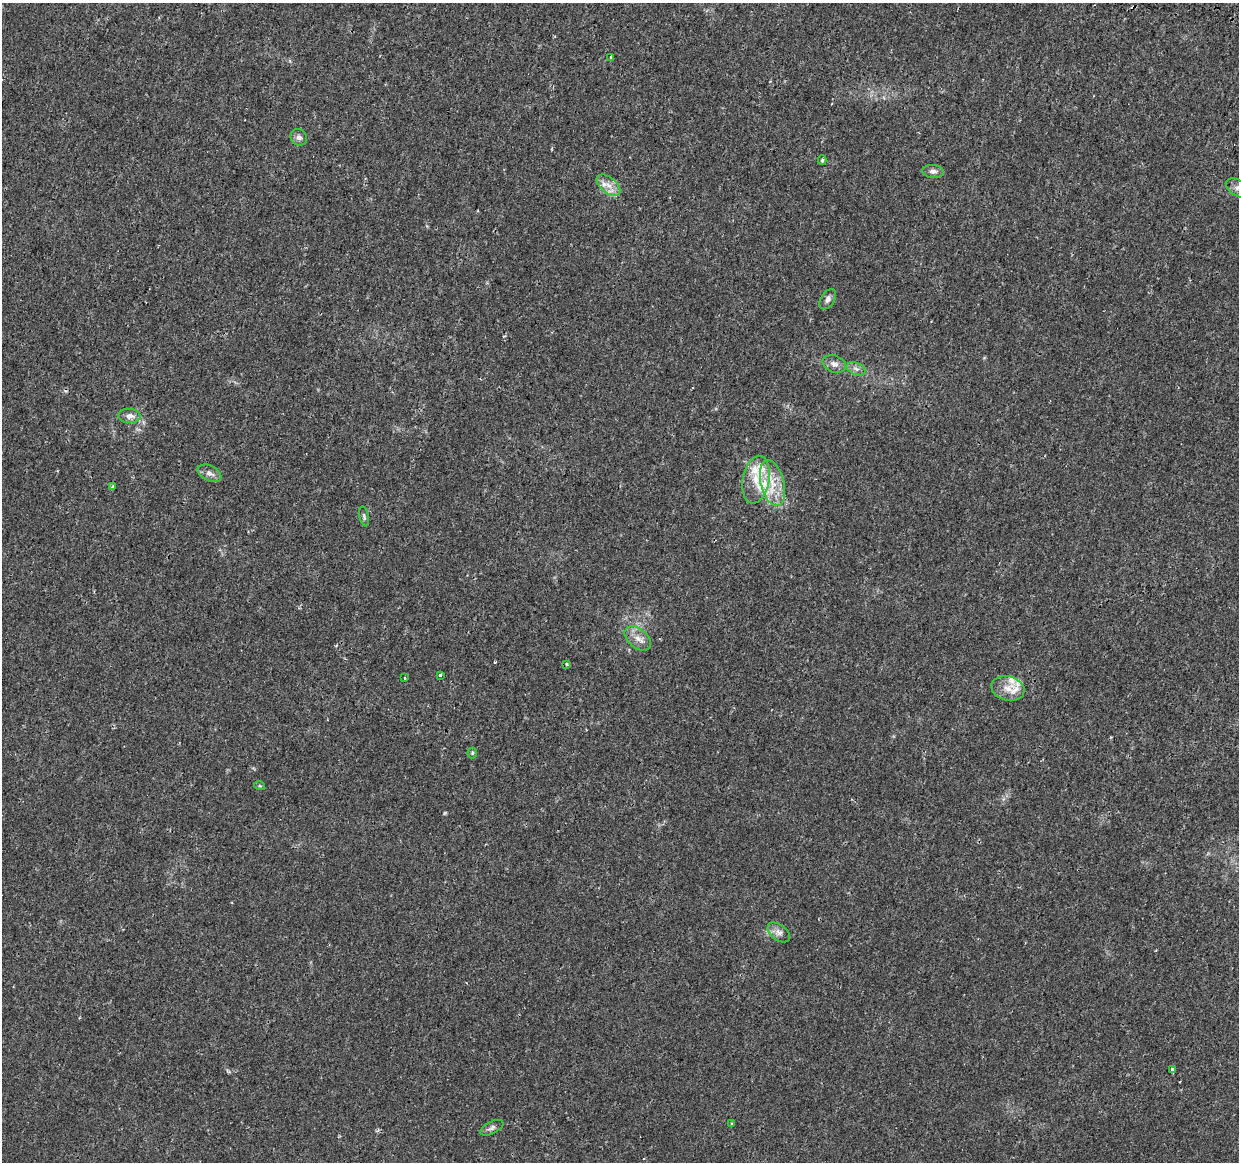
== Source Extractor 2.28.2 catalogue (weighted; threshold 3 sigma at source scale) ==
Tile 10 of 4 x 4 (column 2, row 3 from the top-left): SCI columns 1275-2511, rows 1429-2588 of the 5030 x 5235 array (HDU 1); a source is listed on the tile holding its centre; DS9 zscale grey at full resolution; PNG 1241 x 1164 px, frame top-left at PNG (2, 3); each listed source drawn as its Kron ellipse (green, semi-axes under 4 px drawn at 4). Shown black and unused: <1% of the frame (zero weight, under 2 of 3 exposures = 3% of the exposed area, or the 3 px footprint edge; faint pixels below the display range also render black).
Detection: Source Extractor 2.28.2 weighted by HDU 2 'WHT'; one run over the whole footprint, this tile lists its part. Background 0.00621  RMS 0.0021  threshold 0.00931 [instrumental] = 3 sigma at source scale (4.5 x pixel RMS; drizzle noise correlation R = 1.50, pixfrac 1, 0.0396/0.0396 arcsec/px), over >= 5 px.
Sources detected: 35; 3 cosmic-ray / hot-pixel residue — neither listed nor drawn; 6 inside a brighter listed object's ellipse — not listed separately; the other 26 listed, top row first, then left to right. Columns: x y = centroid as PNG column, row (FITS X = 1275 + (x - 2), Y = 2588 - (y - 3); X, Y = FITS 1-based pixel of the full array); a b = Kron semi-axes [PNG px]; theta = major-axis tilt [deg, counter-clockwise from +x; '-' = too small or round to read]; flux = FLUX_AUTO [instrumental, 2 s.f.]
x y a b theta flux
611 58 3 3 - 1.3
299 137 8 8 - 0.85
822 160 5 4 - 0.27
933 171 11 6 -4 0.87
608 185 14 7 -39 1.8
1238 188 13 8 -29 1.1
828 299 11 7 57 0.82
834 364 12 8 -21 1.2
856 369 10 6 -20 0.79
129 416 11 7 -4 1.4
209 473 13 7 -26 1.1
756 480 24 13 79 4.4
772 483 23 11 -76 4.5
113 486 4 4 - 0.75
364 516 10 4 -77 0.44
638 638 15 9 -39 1.9
566 664 3 3 - 0.78
440 675 3 3 - 1.2
404 677 3 3 - 0.27
1008 688 17 12 -15 2.4
472 753 5 5 - 0.28
260 786 5 3 - 0.19
779 932 13 8 -37 1.1
1172 1069 4 3 - 0.5
732 1124 3 3 - 0.36
492 1128 12 6 27 0.73
Isophote crosses this tile's border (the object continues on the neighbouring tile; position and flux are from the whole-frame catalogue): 1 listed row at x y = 1238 188